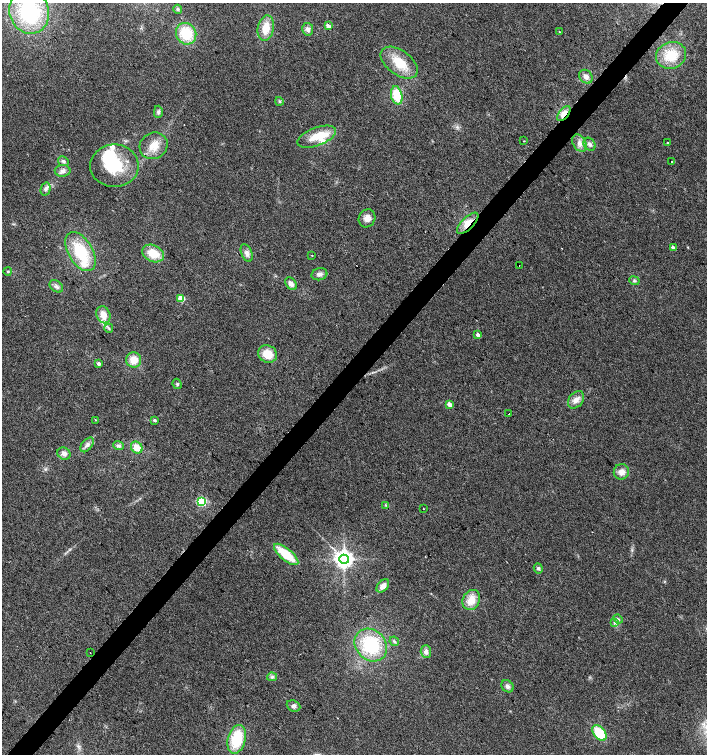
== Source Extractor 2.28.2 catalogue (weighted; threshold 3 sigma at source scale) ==
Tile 7 of 4 x 4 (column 3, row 2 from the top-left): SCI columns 2980-4388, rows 3015-4518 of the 6025 x 6023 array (HDU 1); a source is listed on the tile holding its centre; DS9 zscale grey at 2 x 2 block average (1 PNG px = mean of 2 x 2 image px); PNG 709 x 756 px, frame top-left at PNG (2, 3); each listed source drawn as its Kron ellipse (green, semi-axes under 4 px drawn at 4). Shown black and unused: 4% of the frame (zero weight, under 2 of 3 exposures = <1% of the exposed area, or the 3 px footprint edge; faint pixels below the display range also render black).
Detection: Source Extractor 2.28.2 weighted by HDU 2 'WHT'; one run over the whole footprint, this tile lists its part. Background 0.0301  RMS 0.0063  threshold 0.0283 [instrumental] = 3 sigma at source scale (4.5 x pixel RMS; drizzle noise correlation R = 1.50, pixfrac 1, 0.0396/0.0396 arcsec/px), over >= 5 px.
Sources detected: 83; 2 inside a brighter object's white glare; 1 cosmic-ray / hot-pixel residue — neither listed nor drawn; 5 inside a brighter listed object's ellipse — not listed separately; the other 75 listed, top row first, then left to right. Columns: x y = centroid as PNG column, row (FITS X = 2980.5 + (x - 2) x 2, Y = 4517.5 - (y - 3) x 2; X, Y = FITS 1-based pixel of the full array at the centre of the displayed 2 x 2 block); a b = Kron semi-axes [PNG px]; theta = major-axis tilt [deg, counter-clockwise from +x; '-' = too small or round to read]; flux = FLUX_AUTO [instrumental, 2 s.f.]
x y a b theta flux
178 9 4 4 - 2.4
29 12 22 19 -69 140
328 26 3 2 - 19
266 28 13 8 79 22
308 29 6 5 - 5.8
560 32 3 2 - 0.91
186 34 11 10 - 54
671 55 15 13 21 41
399 63 21 12 -36 38
586 77 7 6 - 7.4
397 95 9 5 -76 41
279 101 4 3 - 2.1
158 112 6 4 88 3.6
564 114 9 5 52 14
317 137 20 9 20 28
524 141 2 2 - 1.4
667 142 2 2 - 2.4
579 143 9 6 -58 9.5
590 144 7 5 -56 5.4
154 146 14 13 - 23
63 161 6 4 -28 3.5
671 161 2 2 - 3
114 166 24 21 0 67
63 171 8 6 -1 6.3
45 189 7 5 77 4.8
367 218 9 8 - 9.9
468 223 14 6 45 18
673 248 3 2 - 9.8
80 252 21 12 -59 66
153 253 11 8 -25 28
247 253 9 5 -68 6.7
312 255 2 2 - 3.8
519 266 2 2 - 1.8
8 271 4 3 - 1.5
319 274 8 6 15 5.8
634 281 5 4 - 2.7
291 284 7 5 -52 8.4
56 286 7 5 -37 5.2
181 298 3 3 - 56
103 315 9 6 -68 15
109 328 4 3 - 2
478 335 3 2 - 8.2
267 354 10 8 -32 24
134 360 7 7 - 20
99 364 2 2 - 7.4
177 384 5 3 - 2.6
576 400 10 7 51 9.9
449 404 3 2 - 23
509 414 2 2 - 0.9
95 420 2 2 - 1.8
154 420 3 3 - 2.5
87 445 8 5 50 5.8
118 446 5 4 - 3.4
137 448 6 5 - 16
64 454 7 5 -32 6.3
621 472 8 7 - 11
201 501 3 3 - 130
386 505 3 2 - 1.2
423 509 2 2 - 1.2
286 554 15 6 -40 46
344 559 4 4 - 1000
538 568 5 4 - 3
383 586 8 5 48 10
471 600 10 8 61 22
618 619 5 3 - 2.7
614 622 3 3 - 2
394 641 5 3 - 2.4
371 645 18 15 -45 91
426 652 6 5 - 7
90 653 2 2 - 0.44
272 677 5 4 - 3.4
507 686 7 5 -43 5.3
293 706 7 5 -23 5.3
599 733 9 5 -52 48
237 739 14 9 75 61
Overlapping masked pixels (flux is a lower limit): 2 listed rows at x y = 564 114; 468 223
Isophote crosses this tile's border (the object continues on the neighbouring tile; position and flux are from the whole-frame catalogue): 1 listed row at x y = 29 12
Diffuse or blended objects may show on this block-average render without a row.